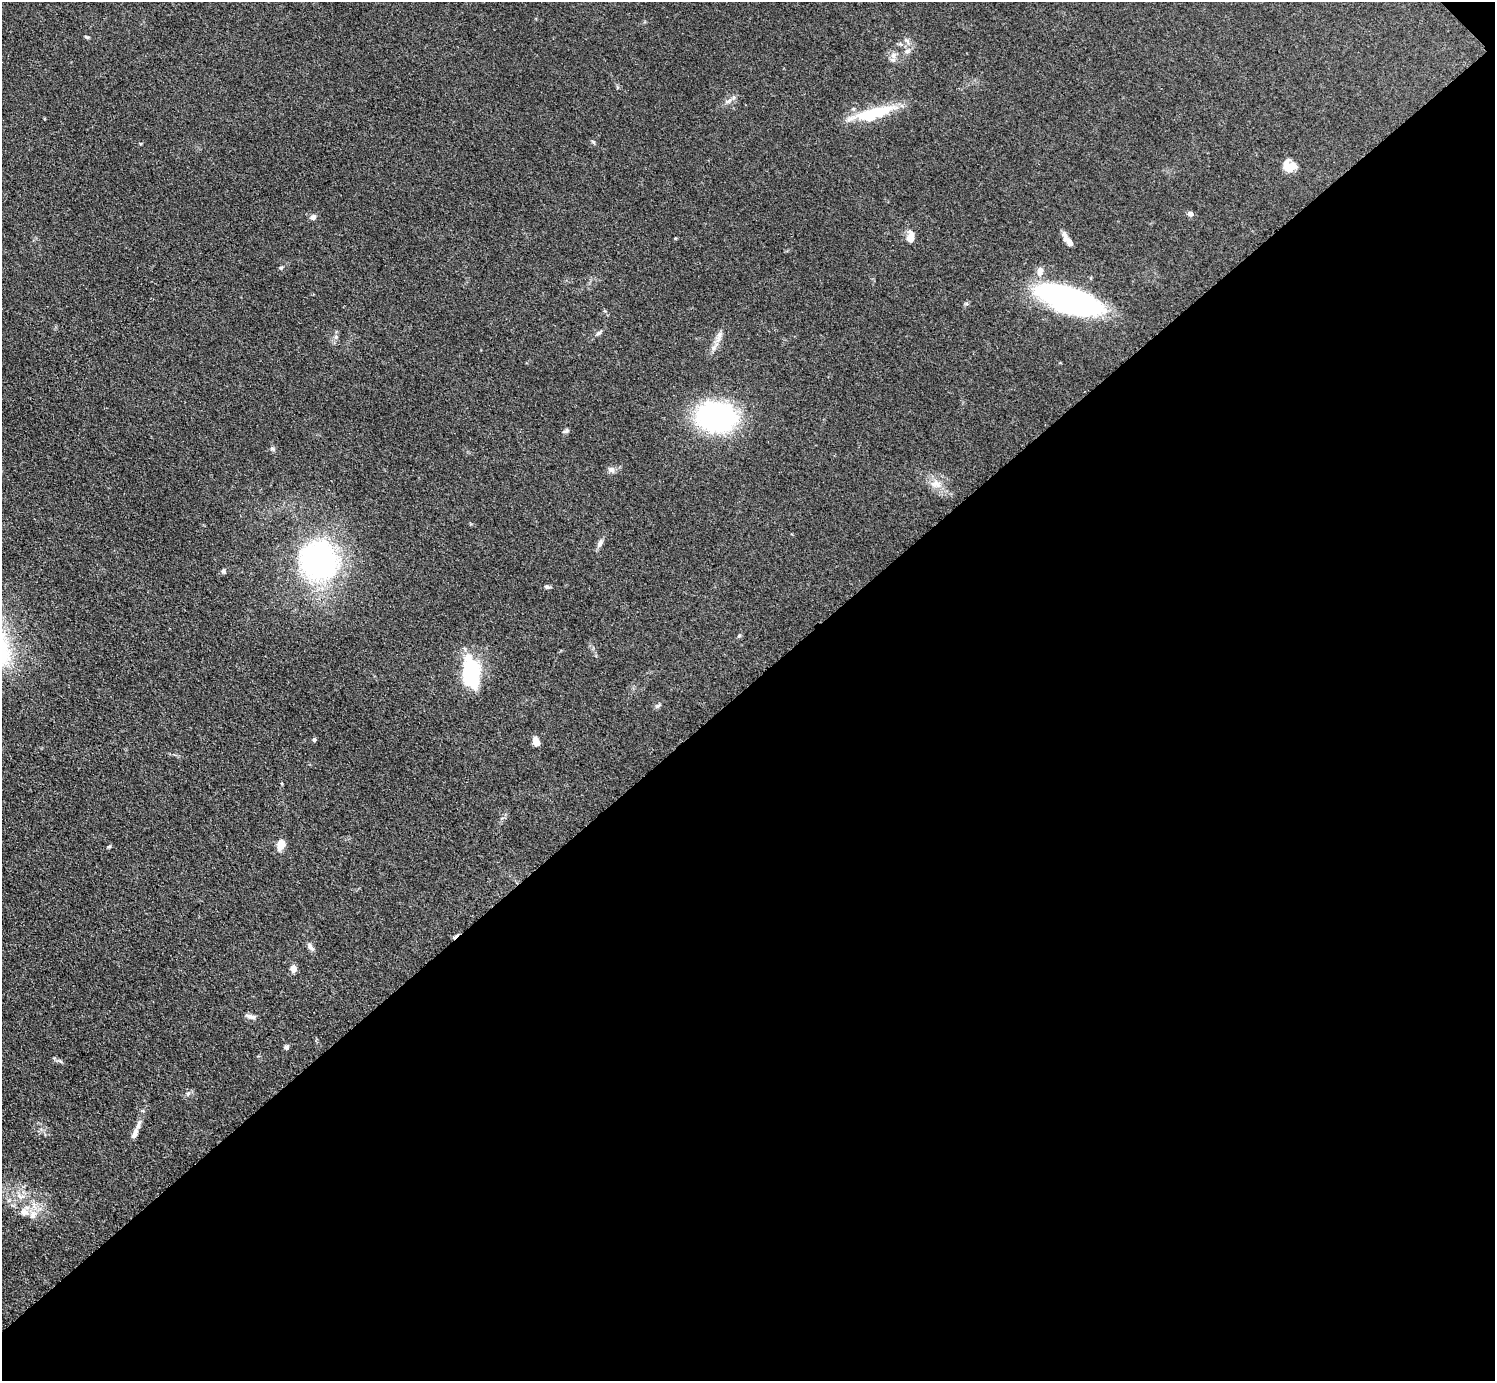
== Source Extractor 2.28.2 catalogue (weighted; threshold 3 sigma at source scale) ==
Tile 12 of 4 x 4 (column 4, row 3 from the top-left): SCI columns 4489-5981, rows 1544-2922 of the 5990 x 5988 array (HDU 1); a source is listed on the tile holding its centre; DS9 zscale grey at full resolution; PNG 1497 x 1383 px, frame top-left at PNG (2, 2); no overlay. Shown black and unused: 50% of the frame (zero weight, under 3 of 4 exposures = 1% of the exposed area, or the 3 px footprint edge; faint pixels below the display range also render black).
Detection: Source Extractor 2.28.2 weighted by HDU 2 'WHT'; one run over the whole footprint, this tile lists its part. Background 0.101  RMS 0.0065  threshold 0.0292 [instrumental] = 3 sigma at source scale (4.5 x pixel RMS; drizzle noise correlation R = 1.50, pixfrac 1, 0.05/0.05 arcsec/px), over >= 5 px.
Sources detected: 46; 1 inside a brighter object's white glare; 1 cosmic-ray / hot-pixel residue — not listed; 2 inside a brighter listed object's ellipse — not listed separately; the other 42 listed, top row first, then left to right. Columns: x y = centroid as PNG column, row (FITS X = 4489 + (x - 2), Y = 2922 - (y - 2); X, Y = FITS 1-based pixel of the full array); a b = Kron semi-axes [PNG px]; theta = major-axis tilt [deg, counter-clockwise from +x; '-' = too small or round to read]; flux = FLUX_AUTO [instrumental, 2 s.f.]
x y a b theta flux
87 37 7 3 -26 0.86
907 51 8 6 17 2.1
893 55 11 6 -74 3.2
728 101 13 5 32 2.7
872 115 42 12 17 38
593 142 6 5 - 1
1289 169 14 9 -63 10
1190 214 7 5 -18 2.5
313 217 8 7 - 2.4
911 237 14 8 77 6.3
1069 242 16 7 -51 5
281 268 5 5 - 0.89
1040 271 12 8 83 4.7
1069 300 58 21 -18 190
599 333 9 5 37 1.5
336 337 6 5 - 1.2
719 337 23 6 73 5.1
716 417 28 21 -2 160
566 431 9 5 26 1.5
272 448 6 5 - 1.2
611 469 10 7 -23 2.6
936 484 17 10 -9 6.7
600 543 13 6 64 2.7
319 561 43 38 -50 140
223 571 6 5 - 1.3
547 587 8 5 -13 1.5
739 636 5 5 - 0.9
471 671 31 19 85 47
658 706 9 5 33 1.4
314 740 5 4 - 1.2
536 741 11 8 -67 3.5
281 844 8 6 73 10
109 846 6 4 3 0.77
310 947 12 6 -55 2.7
293 969 9 7 -78 3.6
250 1016 15 5 -16 2.6
286 1047 5 5 - 1.9
60 1061 6 4 -70 0.86
188 1093 6 4 18 1.2
135 1133 31 6 68 5.8
21 1196 12 5 -11 3.3
24 1212 13 10 -26 5.7